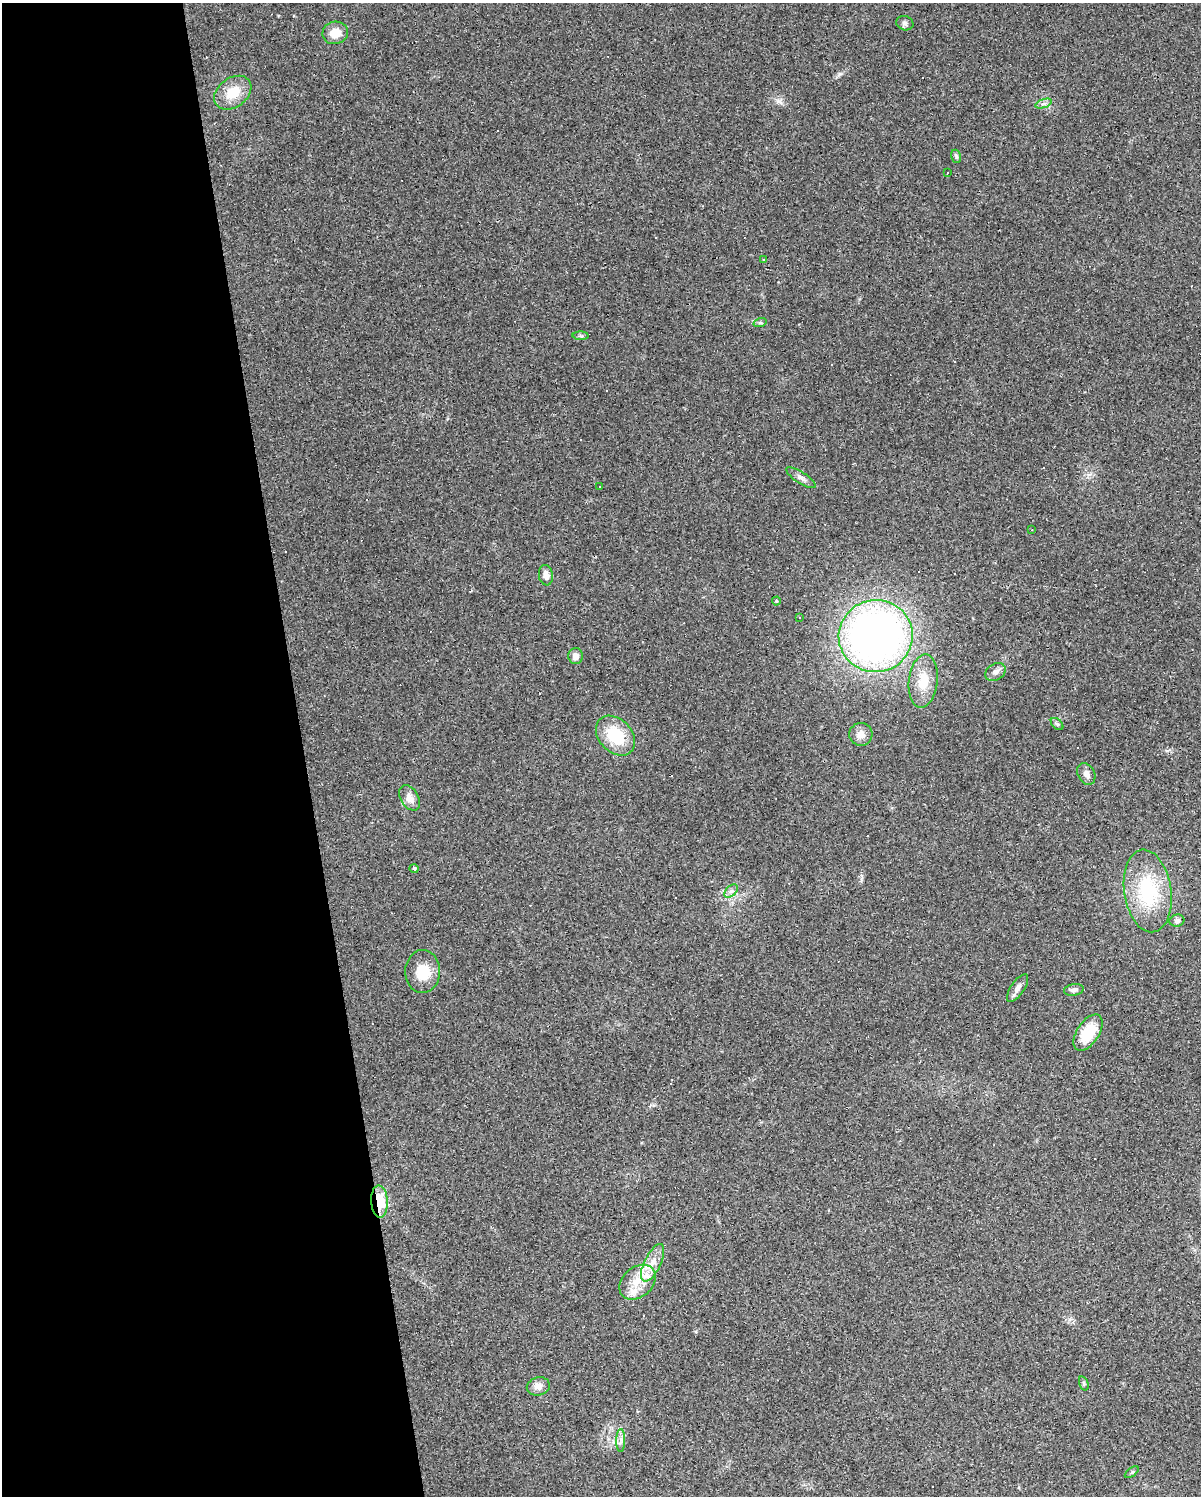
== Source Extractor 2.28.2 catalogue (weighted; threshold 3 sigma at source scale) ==
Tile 5 of 4 x 3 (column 1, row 2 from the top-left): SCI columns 1-1199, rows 1513-3006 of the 4795 x 4562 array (HDU 1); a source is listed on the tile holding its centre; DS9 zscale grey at full resolution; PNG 1203 x 1498 px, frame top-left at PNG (2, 3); each listed source drawn as its Kron ellipse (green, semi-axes under 4 px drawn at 4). Shown black and unused: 25% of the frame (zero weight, under 3 of 4 exposures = <1% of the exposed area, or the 3 px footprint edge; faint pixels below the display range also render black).
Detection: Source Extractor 2.28.2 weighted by HDU 2 'WHT'; one run over the whole footprint, this tile lists its part. Background 0.0683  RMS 0.0045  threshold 0.0204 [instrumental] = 3 sigma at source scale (4.5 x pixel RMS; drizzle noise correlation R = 1.50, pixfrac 1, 0.0396/0.0396 arcsec/px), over >= 5 px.
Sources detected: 71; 31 cosmic-ray / hot-pixel residue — neither listed nor drawn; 1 inside a brighter listed object's ellipse — not listed separately; the other 39 listed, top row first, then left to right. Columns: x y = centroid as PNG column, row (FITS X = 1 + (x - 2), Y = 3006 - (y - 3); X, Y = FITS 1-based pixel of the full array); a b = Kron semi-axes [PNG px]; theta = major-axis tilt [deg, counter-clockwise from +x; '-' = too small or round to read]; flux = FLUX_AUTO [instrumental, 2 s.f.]
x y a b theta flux
905 23 9 7 -20 1.3
335 33 13 11 12 5.7
233 93 20 14 36 10
1044 104 9 3 19 1
956 156 7 5 -72 0.78
947 173 2 2 - 0.29
763 259 3 2 - 0.39
760 323 6 4 18 0.76
581 336 8 4 -1 0.78
801 478 17 5 -33 2
600 486 3 2 - 0.61
1032 530 3 3 - 0.31
546 575 10 7 -83 3.4
776 601 4 4 - 0.48
799 618 3 3 - 4.4
876 636 37 36 - 260
576 656 8 7 - 2.9
995 672 11 8 31 2.2
923 681 27 14 83 9.4
1057 724 7 4 -44 0.82
861 734 11 11 - 3.5
615 736 22 16 -46 18
1086 774 11 8 -63 2.5
410 798 14 9 -58 3.4
414 869 4 3 - 1.7
731 891 8 5 44 1.4
1148 891 41 23 -82 32
1177 921 7 6 - 1.6
423 971 21 17 88 9.6
1018 988 16 6 56 2.6
1074 990 10 6 10 1.5
1088 1033 20 11 56 16
379 1202 16 8 -87 16
653 1263 20 8 64 5.8
637 1282 20 15 42 10
1084 1383 7 4 -72 0.73
538 1386 11 9 14 2.8
621 1440 11 4 89 1.7
1132 1472 8 4 35 0.69
Overlapping masked pixels (flux is a lower limit): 1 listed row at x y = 379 1202
Unlisted compact peaks at least as high as the median listed source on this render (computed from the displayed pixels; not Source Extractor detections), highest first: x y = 840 74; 778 101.